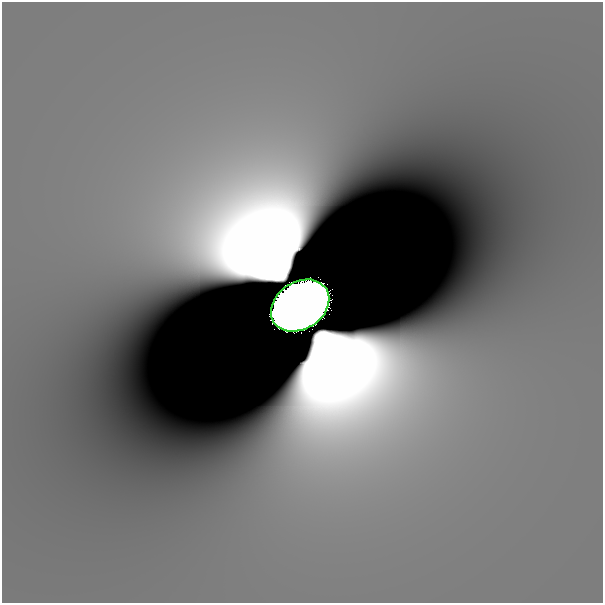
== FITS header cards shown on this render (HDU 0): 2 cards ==
NAXIS1  =                  601
NAXIS2  =                  601

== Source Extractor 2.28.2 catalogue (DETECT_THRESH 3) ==
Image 601 x 601 px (HDU 0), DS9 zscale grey, 1 PNG px = 1 image px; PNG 605 x 605 px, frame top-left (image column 1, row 601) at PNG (2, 2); each listed source drawn as its Kron ellipse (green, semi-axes under 4 px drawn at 4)
Background 9.36e-11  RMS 1.7e-10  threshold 5.04e-10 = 3 sigma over >= 5 px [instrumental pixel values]
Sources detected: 3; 2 with non-positive FLUX_AUTO (blend fragments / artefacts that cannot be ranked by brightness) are neither listed nor drawn; the other 1 listed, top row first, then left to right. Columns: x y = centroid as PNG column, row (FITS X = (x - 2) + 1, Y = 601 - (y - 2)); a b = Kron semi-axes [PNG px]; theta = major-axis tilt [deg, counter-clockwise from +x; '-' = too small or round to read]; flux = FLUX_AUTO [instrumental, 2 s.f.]
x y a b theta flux
300 306 31 23 32 160
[2 non-positive-flux detections neither listed nor drawn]